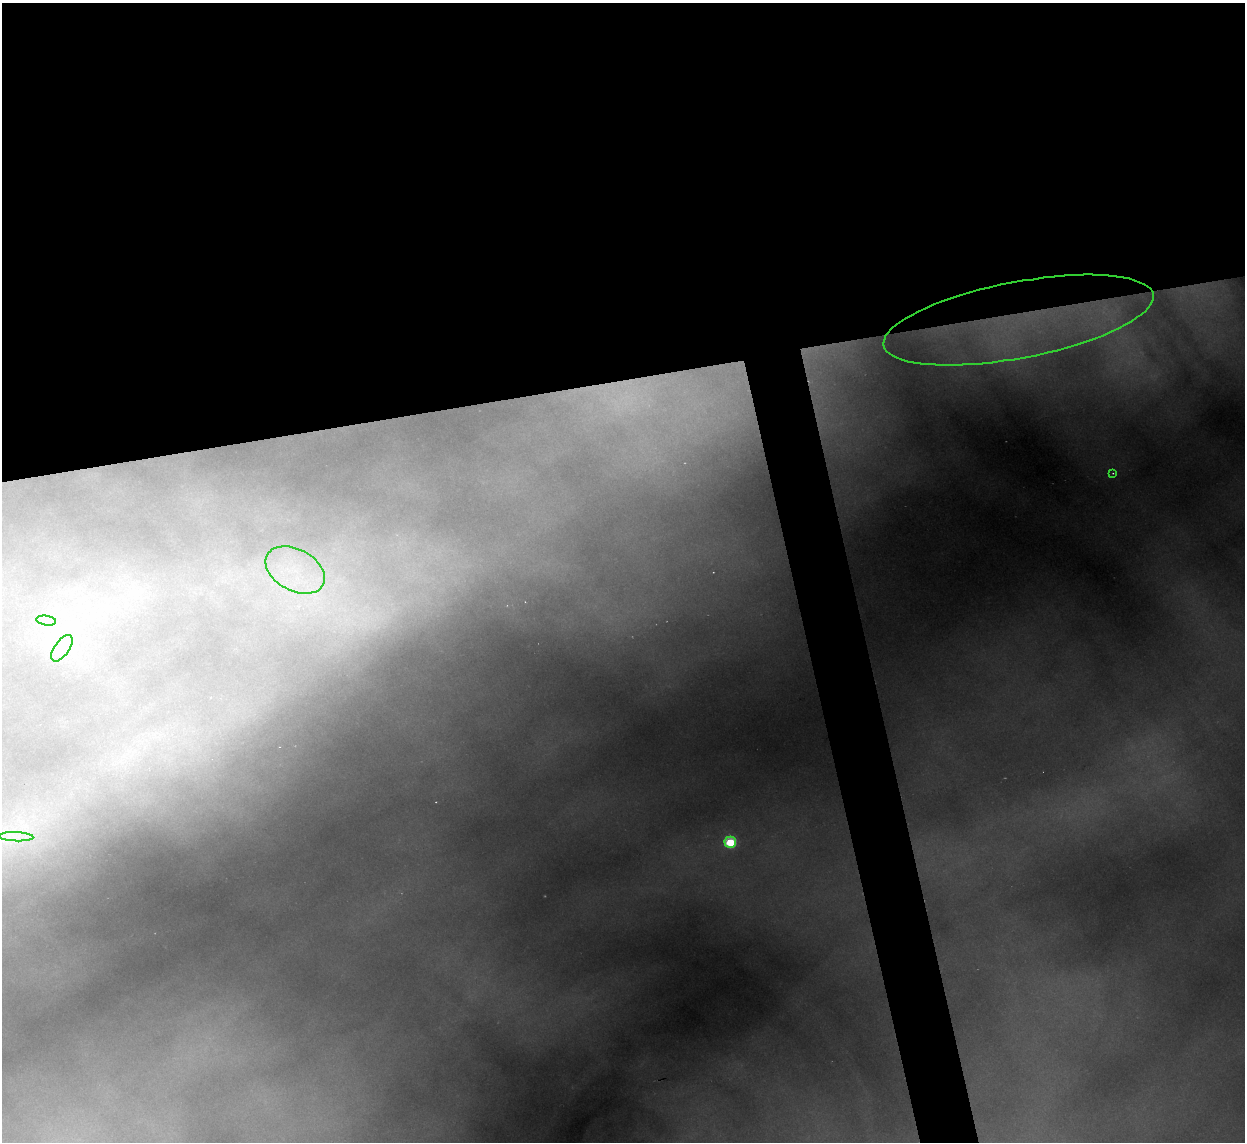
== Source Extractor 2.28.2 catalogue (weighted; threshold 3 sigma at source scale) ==
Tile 2 of 4 x 4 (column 2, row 1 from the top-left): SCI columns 1244-2486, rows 3673-4812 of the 4971 x 4945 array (HDU 1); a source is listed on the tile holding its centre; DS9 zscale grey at full resolution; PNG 1247 x 1144 px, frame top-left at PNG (2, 3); each listed source drawn as its Kron ellipse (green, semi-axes under 4 px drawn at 4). Shown black and unused: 36% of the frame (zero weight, under 2 of 3 exposures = <1% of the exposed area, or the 3 px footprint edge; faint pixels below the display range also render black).
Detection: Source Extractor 2.28.2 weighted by HDU 2 'WHT'; one run over the whole footprint, this tile lists its part. Background 2.33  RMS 0.037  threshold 0.166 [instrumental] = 3 sigma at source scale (4.5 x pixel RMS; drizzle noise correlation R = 1.50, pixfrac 1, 0.05/0.05 arcsec/px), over >= 5 px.
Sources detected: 9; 1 too faint to see at this stretch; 1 inside a brighter object's white glare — neither listed nor drawn; the other 7 listed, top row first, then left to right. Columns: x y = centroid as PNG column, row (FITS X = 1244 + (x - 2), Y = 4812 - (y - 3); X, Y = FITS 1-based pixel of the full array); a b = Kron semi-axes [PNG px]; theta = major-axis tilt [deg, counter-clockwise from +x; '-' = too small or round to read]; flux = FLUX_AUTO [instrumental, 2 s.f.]
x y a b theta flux
1018 320 137 38 11 1500
1113 473 4 3 - 4.4
295 570 32 20 -29 240
46 621 10 5 -8 19
62 648 15 7 55 45
16 837 17 4 -2 31
730 842 6 6 - 440
Overlapping masked pixels (flux is a lower limit): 1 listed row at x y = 1018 320